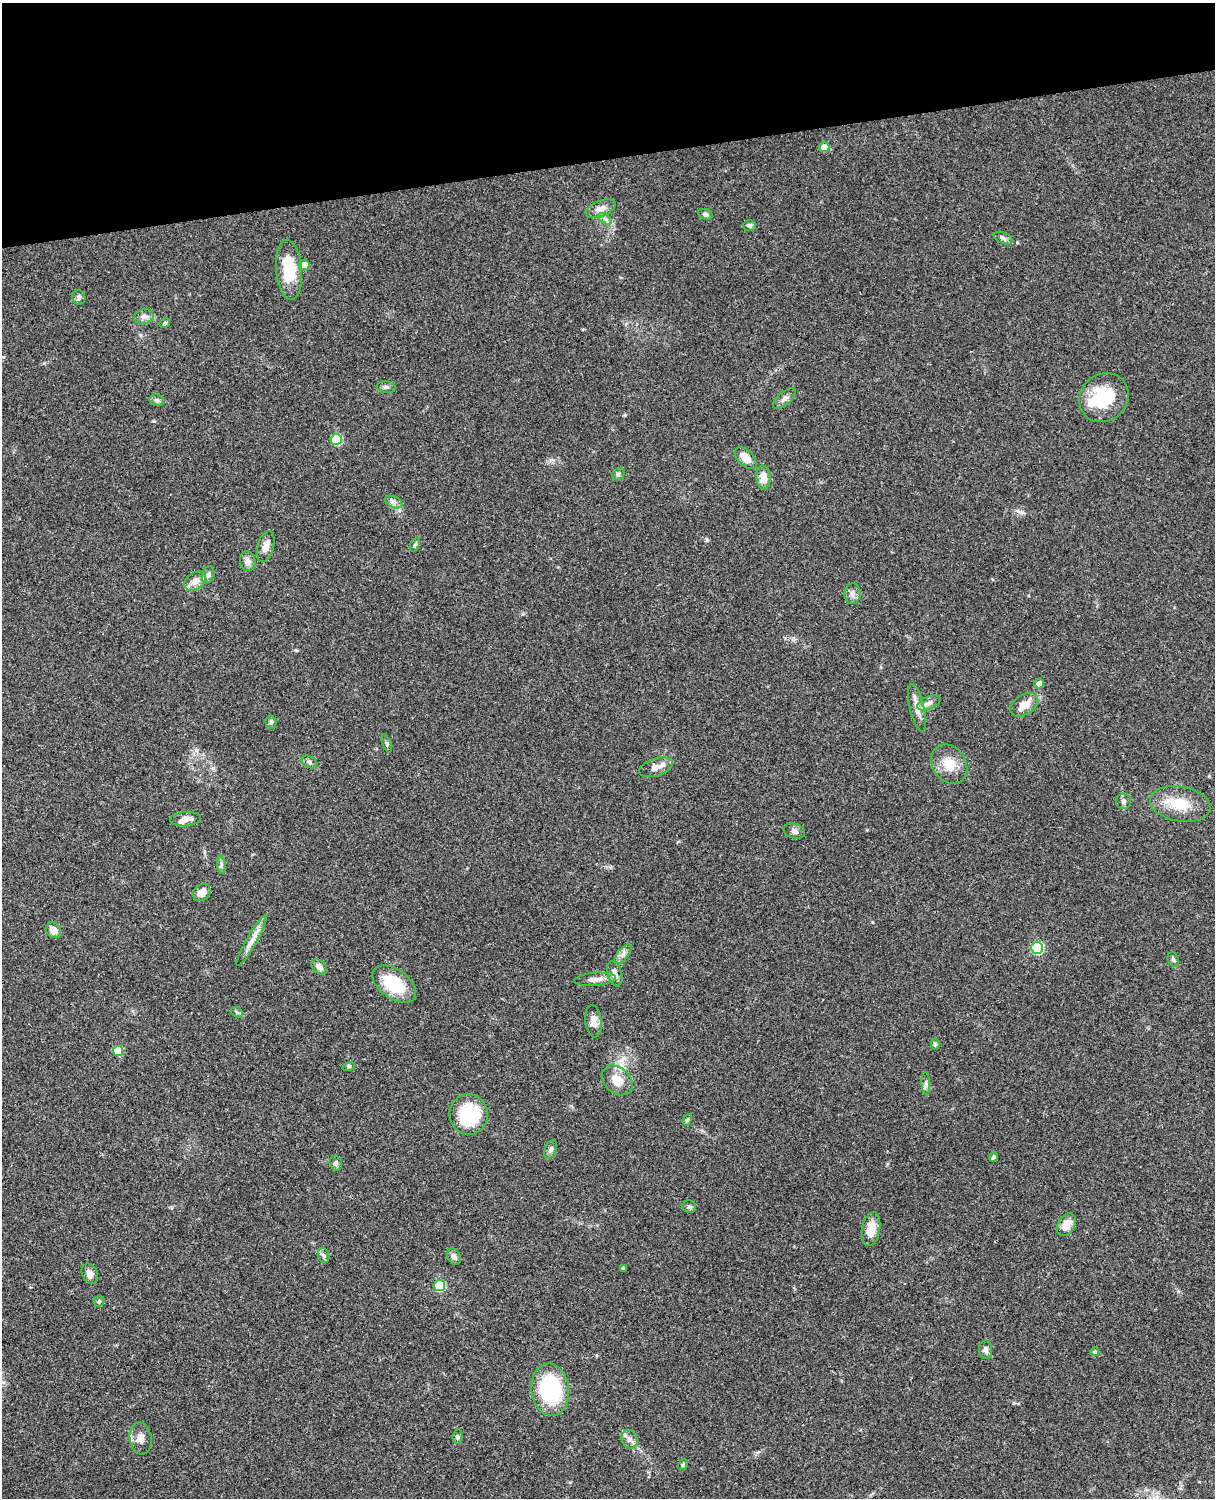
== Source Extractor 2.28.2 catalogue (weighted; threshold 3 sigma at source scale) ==
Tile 3 of 4 x 3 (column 3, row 1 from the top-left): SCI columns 2546-3758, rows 3268-4763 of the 5088 x 4926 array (HDU 1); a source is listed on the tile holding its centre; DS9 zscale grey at full resolution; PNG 1217 x 1500 px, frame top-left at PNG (2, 3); each listed source drawn as its Kron ellipse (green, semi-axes under 4 px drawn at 4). Shown black and unused: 10% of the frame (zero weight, under 3 of 4 exposures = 6% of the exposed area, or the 3 px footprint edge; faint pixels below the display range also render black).
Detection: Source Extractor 2.28.2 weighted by HDU 2 'WHT'; one run over the whole footprint, this tile lists its part. Background 0.0962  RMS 0.0062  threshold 0.0281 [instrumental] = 3 sigma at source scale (4.5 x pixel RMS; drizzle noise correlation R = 1.50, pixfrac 1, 0.05/0.05 arcsec/px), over >= 5 px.
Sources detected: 81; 1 inside a brighter object's white glare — neither listed nor drawn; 2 inside a brighter listed object's ellipse — not listed separately; the other 78 listed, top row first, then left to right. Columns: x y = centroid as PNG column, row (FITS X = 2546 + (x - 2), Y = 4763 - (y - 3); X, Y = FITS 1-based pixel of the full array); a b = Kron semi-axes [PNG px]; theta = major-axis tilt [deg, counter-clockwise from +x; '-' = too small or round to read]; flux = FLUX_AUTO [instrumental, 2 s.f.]
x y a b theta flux
824 147 5 5 - 8.4
601 209 16 8 22 4.6
705 214 7 5 -21 1.4
605 219 8 4 -37 1.7
749 225 6 5 - 1.5
1003 238 10 5 -24 1.8
304 265 5 5 - 6.3
289 270 30 13 -85 24
79 297 7 6 - 1.7
144 317 10 7 11 2.6
165 323 5 4 - 1
386 387 9 6 -7 1.7
784 398 14 6 41 2.7
1104 398 26 23 42 28
157 400 7 5 -21 1.4
336 439 5 5 - 33
746 458 13 7 -46 7.3
618 474 7 5 43 1.2
763 477 12 7 -86 8.9
394 502 9 5 -25 2.2
415 545 7 4 62 1.1
266 546 16 8 76 5
248 561 10 7 -79 3.7
208 575 8 6 74 2
195 581 12 8 35 6
853 594 10 8 83 3
1039 684 5 5 - 3.5
929 703 12 6 22 2.9
1024 705 15 10 32 7.9
917 708 24 7 -77 5.2
271 722 6 5 - 1.2
387 743 9 3 -69 1
309 762 8 5 -28 1.5
949 764 21 16 -56 11
656 767 17 8 17 5.1
1124 801 8 7 - 1.9
1180 804 30 17 -10 17
186 819 15 7 5 4.5
794 831 11 7 -17 2.3
221 865 9 3 -85 1.3
202 893 9 7 47 5.5
53 930 8 7 - 5.8
252 941 29 5 61 5.3
1037 948 6 6 - 49
623 954 12 5 51 2.7
1173 959 7 5 -67 1.4
319 967 9 6 -42 3.6
615 974 13 7 -75 3.2
595 979 21 6 5 4.4
394 984 25 14 -35 27
237 1012 7 5 -30 1
593 1021 16 8 -83 4.7
935 1044 5 4 - 1.2
118 1051 5 5 - 16
349 1066 6 4 19 0.79
617 1080 17 12 -41 9.3
926 1083 11 4 -88 1.7
469 1114 20 19 - 35
687 1120 6 4 59 1
551 1149 9 5 69 1.8
993 1157 5 4 - 0.86
336 1163 7 6 - 1.6
689 1207 7 6 - 1.4
1066 1225 12 8 60 6.9
871 1229 17 9 80 10
324 1256 8 5 -72 1.5
454 1257 9 6 -60 2.6
623 1268 4 4 - 0.84
90 1274 10 7 -64 3.9
440 1286 5 5 - 33
99 1301 6 5 - 0.94
985 1350 9 6 -82 2.5
1095 1352 4 4 - 1.2
550 1390 26 19 -83 56
458 1437 7 5 83 1.1
141 1439 16 11 -82 5
629 1439 10 8 -64 3.1
683 1464 6 4 60 1
Unlisted compact peaks at least as high as the median listed source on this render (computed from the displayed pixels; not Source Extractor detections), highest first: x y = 707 540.